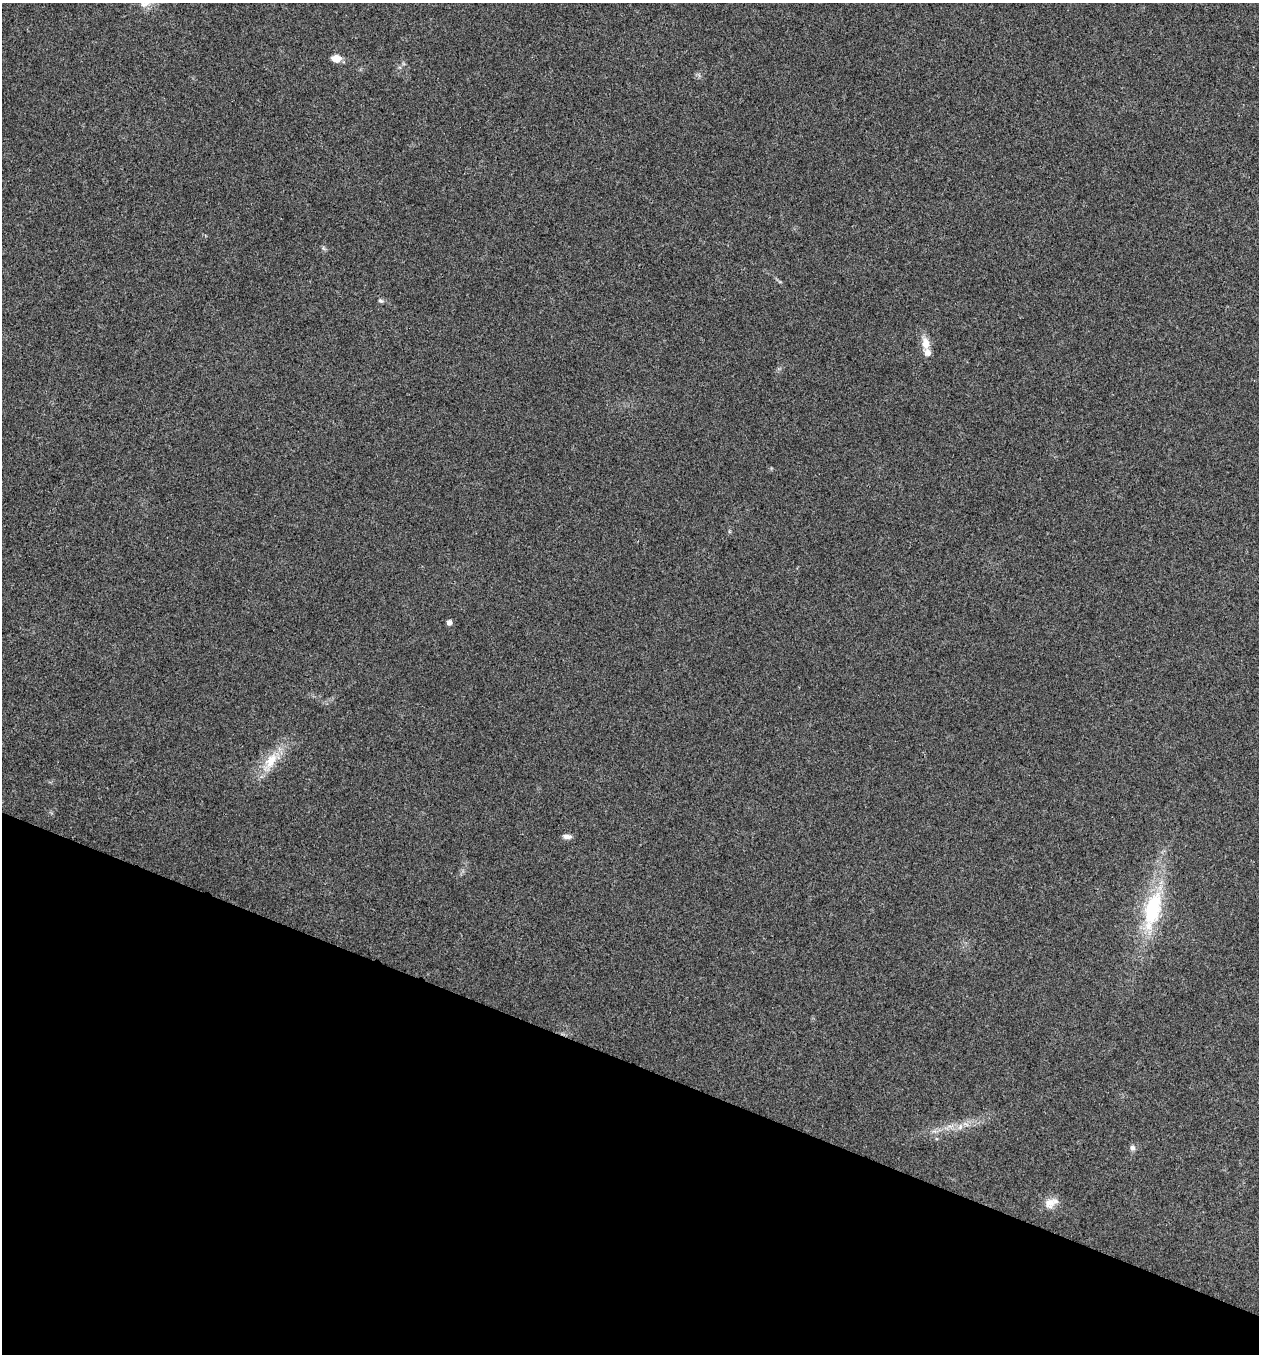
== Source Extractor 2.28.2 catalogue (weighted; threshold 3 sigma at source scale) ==
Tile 15 of 4 x 4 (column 3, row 4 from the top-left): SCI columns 2651-3907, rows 6-1357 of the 5431 x 5418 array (HDU 1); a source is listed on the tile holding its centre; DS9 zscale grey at full resolution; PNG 1261 x 1356 px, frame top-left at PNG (2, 3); no overlay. Shown black and unused: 22% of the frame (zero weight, under 3 of 4 exposures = <1% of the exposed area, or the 3 px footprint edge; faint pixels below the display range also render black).
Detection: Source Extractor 2.28.2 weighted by HDU 2 'WHT'; one run over the whole footprint, this tile lists its part. Background 0.0238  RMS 0.0052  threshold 0.0236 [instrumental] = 3 sigma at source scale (4.5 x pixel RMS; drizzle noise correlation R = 1.50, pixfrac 1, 0.05/0.05 arcsec/px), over >= 5 px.
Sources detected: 11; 1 inside a brighter listed object's ellipse — not listed separately; the other 10 listed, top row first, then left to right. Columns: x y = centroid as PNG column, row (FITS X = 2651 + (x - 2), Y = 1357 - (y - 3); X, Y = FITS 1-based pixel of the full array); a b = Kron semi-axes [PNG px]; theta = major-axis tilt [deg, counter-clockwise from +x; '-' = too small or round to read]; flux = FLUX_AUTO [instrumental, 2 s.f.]
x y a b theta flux
336 59 8 6 -4 6.8
381 301 7 5 -15 0.95
926 343 16 10 -80 5.6
449 622 5 5 - 2.2
271 760 23 13 56 11
567 837 11 5 -3 2.1
1152 909 39 17 75 41
960 1127 8 5 80 1.6
1132 1148 8 7 - 1.6
1050 1203 15 13 69 5.1